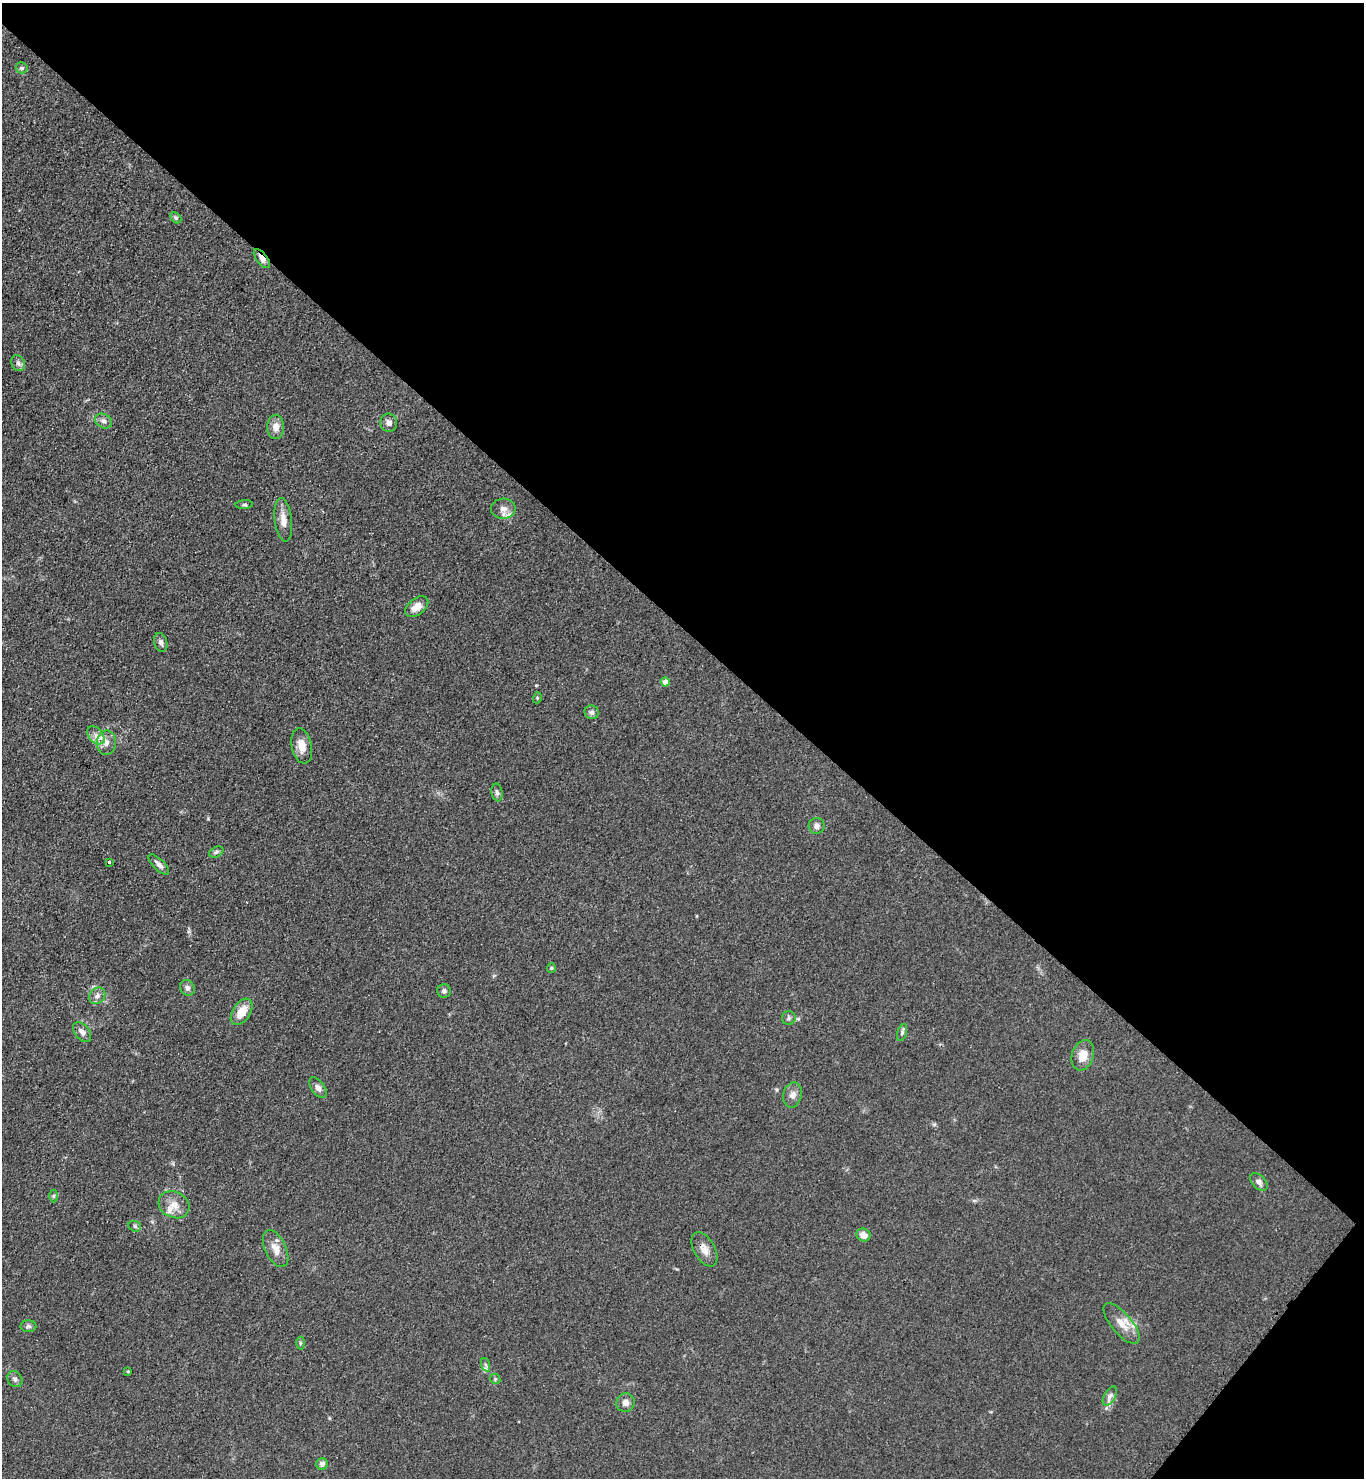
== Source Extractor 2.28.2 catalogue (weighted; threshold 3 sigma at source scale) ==
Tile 8 of 4 x 4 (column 4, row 2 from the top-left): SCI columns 4460-5821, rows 3018-4493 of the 6052 x 6034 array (HDU 1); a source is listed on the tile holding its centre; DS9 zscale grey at full resolution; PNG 1366 x 1480 px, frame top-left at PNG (2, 3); each listed source drawn as its Kron ellipse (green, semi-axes under 4 px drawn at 4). Shown black and unused: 44% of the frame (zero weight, under 3 of 4 exposures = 7% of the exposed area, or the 3 px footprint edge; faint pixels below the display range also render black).
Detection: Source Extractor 2.28.2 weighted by HDU 2 'WHT'; one run over the whole footprint, this tile lists its part. Background 0.0831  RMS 0.0073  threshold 0.033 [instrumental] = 3 sigma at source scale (4.5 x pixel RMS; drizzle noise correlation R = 1.50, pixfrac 1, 0.05/0.05 arcsec/px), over >= 5 px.
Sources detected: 53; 2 inside a brighter listed object's ellipse — not listed separately; the other 51 listed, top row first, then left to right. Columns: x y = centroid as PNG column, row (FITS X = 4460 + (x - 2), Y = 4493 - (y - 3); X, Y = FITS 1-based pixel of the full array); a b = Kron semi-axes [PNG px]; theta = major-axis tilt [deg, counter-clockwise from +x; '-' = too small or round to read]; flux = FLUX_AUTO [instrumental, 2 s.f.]
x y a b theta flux
22 68 6 5 - 1.7
176 218 6 4 -44 1.1
262 259 11 5 -52 4.7
18 363 8 6 -63 2.2
104 421 9 7 -29 3.2
389 423 9 8 - 3.5
276 427 12 8 -90 6.3
244 505 9 3 4 1.1
503 509 12 10 2 4.8
283 520 22 8 -83 7.3
417 607 13 8 38 7.8
161 642 9 6 -73 2.4
665 682 4 4 - 6.6
537 698 5 3 - 0.75
592 712 7 6 - 2.3
96 735 10 7 -47 4.4
106 743 12 9 86 5.5
302 746 18 10 -78 8.6
497 792 9 5 -79 2.1
817 826 8 8 - 3.6
216 852 8 5 27 1.6
109 862 3 3 - 3.2
159 865 13 5 -45 3.2
551 968 4 4 - 0.82
187 988 8 7 - 2.6
444 991 7 6 - 2.4
97 996 9 7 51 3.1
241 1012 14 8 57 11
789 1018 7 6 - 1.8
82 1032 11 7 -52 3.7
902 1033 9 4 72 1.7
1083 1055 15 10 70 9.5
318 1088 12 6 -55 3
792 1095 13 9 78 4.4
1259 1182 10 6 -48 3
54 1196 6 4 89 1.1
174 1205 16 13 -27 8.3
135 1226 6 5 - 1.6
863 1235 7 6 - 5.4
276 1249 20 10 -64 7.9
704 1249 19 10 -60 6.7
1122 1324 25 10 -50 10
28 1326 8 6 1 1.8
300 1343 6 4 89 1.1
486 1365 7 4 -71 1.5
128 1371 3 3 - 0.71
15 1379 8 7 - 2.4
495 1379 5 4 - 1
1110 1396 10 5 60 2.6
625 1403 9 9 - 4.3
322 1464 6 5 - 3.2
Overlapping masked pixels (flux is a lower limit): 1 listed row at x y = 262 259